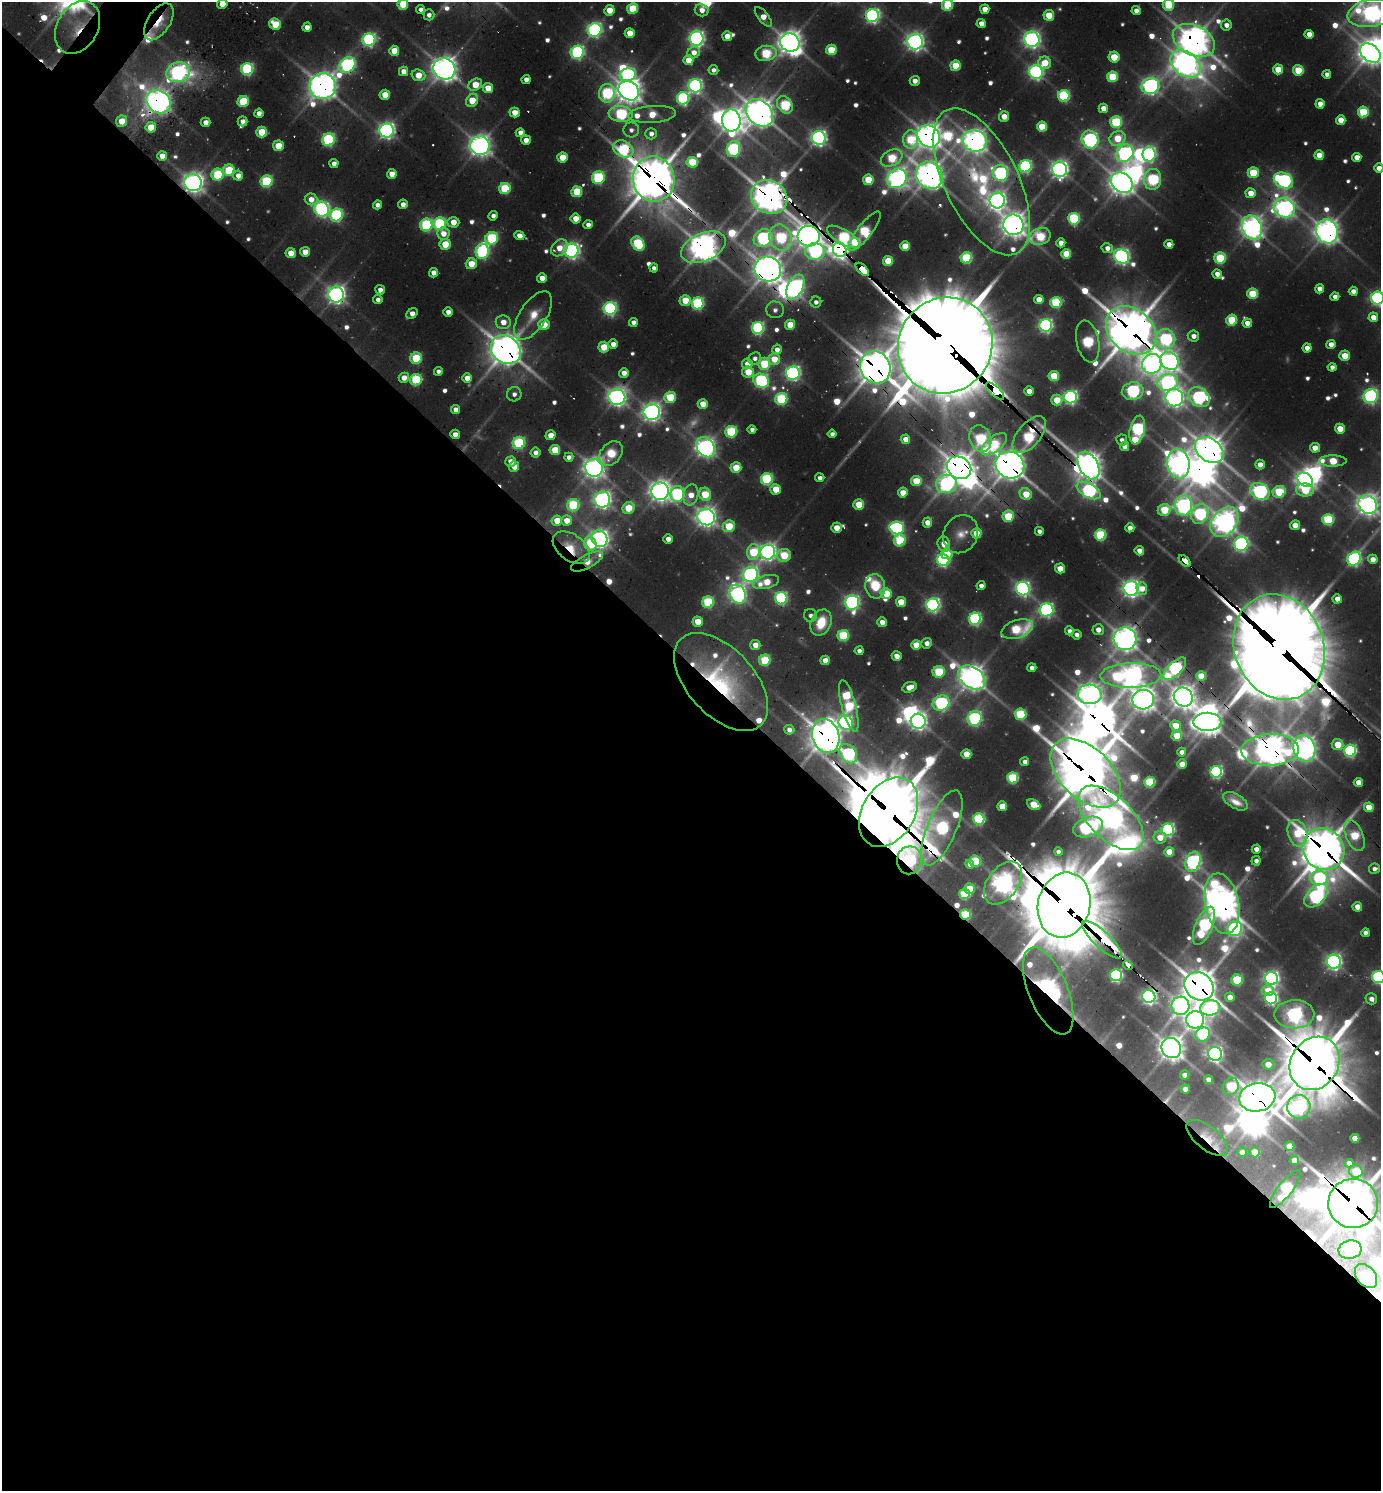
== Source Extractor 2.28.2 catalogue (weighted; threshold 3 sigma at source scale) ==
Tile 14 of 4 x 4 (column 2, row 4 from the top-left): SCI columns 1681-3059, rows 70-1558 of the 6039 x 6026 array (HDU 1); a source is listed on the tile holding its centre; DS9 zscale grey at full resolution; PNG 1383 x 1493 px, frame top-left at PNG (2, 2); each listed source drawn as its Kron ellipse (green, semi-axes under 4 px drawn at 4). Shown black and unused: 56% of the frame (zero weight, under 2 of 3 exposures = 4% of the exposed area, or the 3 px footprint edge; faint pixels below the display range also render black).
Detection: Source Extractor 2.28.2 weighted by HDU 2 'WHT'; one run over the whole footprint, this tile lists its part. Background 0.101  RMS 0.01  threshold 0.046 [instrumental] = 3 sigma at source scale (4.5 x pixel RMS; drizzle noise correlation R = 1.50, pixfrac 1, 0.05/0.05 arcsec/px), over >= 5 px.
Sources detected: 677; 36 too faint to see at this stretch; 25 inside a brighter object's white glare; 16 cosmic-ray / hot-pixel residue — neither listed nor drawn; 13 inside a brighter listed object's ellipse — not listed separately; of the other 587, all 500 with FLUX_AUTO >= 7.61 (the completeness limit of this list) listed and drawn (87 fainter detections not listed), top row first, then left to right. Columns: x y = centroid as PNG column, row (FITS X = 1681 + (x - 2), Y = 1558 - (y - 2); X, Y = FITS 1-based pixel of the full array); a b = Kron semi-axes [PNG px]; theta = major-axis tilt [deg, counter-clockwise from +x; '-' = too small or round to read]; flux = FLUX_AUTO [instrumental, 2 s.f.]
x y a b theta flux
222 4 5 4 - 29
403 4 5 5 - 64
947 5 6 5 - 120
1168 5 6 6 - 110
633 8 5 5 - 100
420 9 4 4 - 8.9
985 9 5 4 - 22
609 10 5 5 - 40
702 10 7 6 - 17
1136 11 4 4 - 14
1371 13 24 13 10 990
429 15 5 5 - 8.8
1049 15 5 5 - 61
872 16 6 6 - 560
763 17 12 5 -51 27
159 22 21 11 56 41
981 23 4 4 - 18
275 24 6 5 - 72
1226 25 5 5 - 14
78 27 28 20 60 39
307 27 4 4 - 15
595 30 7 6 - 580
630 33 5 5 - 39
1309 34 4 4 - 21
727 36 5 5 - 29
697 38 7 7 - 720
1032 39 8 7 - 850
369 40 6 6 - 400
1194 40 22 15 -25 2500
790 42 10 9 - 1700
915 42 8 7 - 950
831 50 5 5 - 91
394 51 5 5 - 43
577 52 7 6 - 410
694 52 6 5 - 20
766 53 11 7 6 140
1370 53 11 8 -38 1600
1114 57 5 5 - 61
688 60 5 5 - 43
1045 63 6 6 - 54
1186 64 16 11 -36 1600
347 65 9 7 44 470
955 66 5 5 - 81
247 69 6 6 - 280
444 69 11 10 - 1800
1278 69 5 5 - 54
713 70 5 5 - 7.8
1298 70 5 5 - 84
404 71 5 4 - 23
178 72 12 10 17 640
1036 72 7 6 - 600
1327 74 4 4 - 9.8
418 75 7 5 -18 39
628 75 8 6 14 400
1112 77 5 5 - 110
526 79 4 4 - 13
915 81 5 5 - 14
475 85 7 5 29 55
323 86 13 13 - 2000
695 86 7 6 - 540
1150 86 9 8 - 860
488 88 5 5 - 43
629 91 11 9 -35 1900
607 93 9 8 - 230
385 95 5 5 - 43
1064 96 6 6 - 240
683 98 6 6 - 290
472 100 7 5 54 49
243 101 5 5 - 130
159 102 13 11 -39 1700
1320 104 5 4 - 18
785 105 9 7 -55 190
1103 108 4 4 - 25
1363 112 5 5 - 130
259 113 4 4 - 13
514 113 5 5 - 31
759 113 15 12 -45 2300
621 114 12 8 -7 250
652 114 24 8 4 58
1004 116 5 5 - 30
731 120 11 9 -83 1700
1341 120 5 4 - 37
122 121 6 5 - 43
243 121 5 5 - 8.7
206 122 5 4 - 17
1116 122 6 6 - 170
151 127 5 5 - 54
1042 127 5 5 - 76
386 130 7 7 - 790
631 130 8 7 - 8.7
262 132 5 5 - 82
520 133 4 4 - 14
651 134 6 5 - 11
929 136 12 10 -46 1900
819 138 7 7 - 760
1117 138 8 7 - 66
910 139 9 7 -89 110
328 140 6 6 - 310
526 140 5 4 - 18
1090 140 9 8 - 660
975 141 12 10 -16 1500
278 146 5 5 - 51
480 146 9 9 - 1500
623 149 11 8 -27 190
733 149 8 6 75 330
1125 153 9 8 - 610
1149 154 7 6 - 450
1319 155 5 4 - 37
162 156 5 5 - 29
562 157 5 5 - 55
1357 157 4 4 - 24
892 158 11 7 29 110
692 162 5 5 - 100
334 163 4 4 - 12
1025 166 6 6 - 350
1379 168 4 4 - 18
1060 169 8 7 - 980
229 170 6 5 - 110
1000 173 8 7 - 470
1253 173 5 5 - 99
392 174 5 5 - 29
217 175 6 6 - 170
929 175 14 12 -51 2000
238 176 5 5 - 19
598 178 6 6 - 200
897 178 10 9 - 1200
654 179 22 21 - 5100
1153 179 10 8 84 220
868 180 5 5 - 79
266 181 6 5 - 210
1283 181 10 7 -27 560
982 182 80 36 -64 320
193 183 9 8 - 1300
1122 183 12 9 -39 1800
505 188 6 5 - 140
577 192 5 5 - 99
1251 193 5 5 - 34
769 197 19 16 -31 2900
311 199 6 6 - 23
997 200 8 7 - 970
403 204 5 4 - 14
377 205 4 4 - 11
1284 208 11 9 -24 1000
322 209 8 7 - 550
336 215 6 6 - 320
493 216 5 4 - 9
576 218 5 5 - 34
1074 219 6 5 - 220
453 222 6 5 - 30
440 224 6 6 - 250
426 225 6 6 - 250
588 225 4 4 - 11
1013 225 10 10 - 1800
1252 228 12 9 -67 1500
864 231 24 7 52 230
1327 231 12 11 - 1700
443 234 6 6 - 25
519 236 5 4 - 21
809 236 11 10 - 1700
1040 236 11 8 21 140
843 237 18 7 -30 260
492 238 6 6 - 210
763 238 10 8 31 390
781 238 13 11 -69 220
1061 243 4 4 - 21
445 244 5 5 - 64
638 244 8 6 -54 200
1169 244 4 4 - 17
905 246 5 5 - 51
703 247 23 14 23 2200
559 248 9 7 49 30
1107 248 6 5 - 13
840 250 7 6 - 1300
482 251 7 6 - 400
571 251 7 7 - 760
815 251 10 8 3 460
305 252 5 5 - 27
291 253 5 5 - 33
1066 254 5 5 - 62
1122 256 8 6 -36 750
966 258 5 5 - 170
1220 258 5 5 - 140
888 261 5 5 - 69
471 264 6 5 - 47
654 268 4 4 - 9
768 269 13 12 - 2400
862 269 8 4 -45 1400
434 273 5 4 - 18
1217 274 5 4 - 15
542 278 5 5 - 22
795 287 13 7 64 660
1320 289 4 4 - 20
380 290 5 5 - 8.9
1353 291 4 4 - 15
1253 294 5 5 - 96
336 295 8 8 - 1000
1335 297 4 4 - 11
1378 298 6 6 - 540
378 299 4 4 - 7.6
1039 299 4 4 - 26
685 300 5 5 - 49
816 302 5 5 - 8.9
1056 302 5 5 - 170
698 303 6 6 - 280
610 308 6 6 - 400
775 310 8 8 - 8.3
448 312 4 4 - 14
412 314 6 4 38 18
533 316 27 13 57 36
1373 317 5 5 - 26
1232 320 5 5 - 120
503 322 7 6 - 24
633 322 4 4 - 12
1247 323 5 4 - 21
544 325 5 5 - 53
790 325 5 5 - 52
1046 325 6 6 - 520
758 328 6 6 - 330
1131 330 27 21 -40 5300
1193 336 6 5 - 16
1166 339 10 9 - 320
1088 341 21 11 -78 230
613 344 5 5 - 16
1331 344 4 4 - 18
945 345 49 46 53 27000
604 347 5 5 - 57
1307 348 4 4 - 21
506 350 16 13 -38 2900
777 350 5 4 - 17
1345 356 5 5 - 42
416 358 6 5 - 130
755 358 6 6 - 9.7
774 359 6 6 - 46
1169 361 10 8 -37 880
747 364 5 5 - 24
764 364 6 6 - 130
1152 364 10 9 - 960
875 367 16 15 - 3100
1332 367 4 4 - 9.8
438 371 4 4 - 7.6
748 372 6 5 - 51
624 373 5 4 - 18
793 373 7 6 - 630
1054 376 5 5 - 83
404 378 5 5 - 19
467 378 5 4 - 25
416 380 6 5 - 160
761 381 8 6 -30 410
1167 382 10 8 13 590
995 391 11 5 -42 1900
1029 391 4 4 - 22
1133 391 11 8 13 400
514 394 7 7 - 9.6
1370 396 7 7 - 530
617 397 8 8 - 1100
670 397 6 5 - 100
1070 397 6 6 - 560
1199 397 11 9 -36 490
1174 398 9 8 - 1100
781 399 6 6 - 200
1057 400 5 5 - 55
703 404 5 5 - 30
455 410 4 4 - 13
652 412 8 8 - 1000
752 429 4 4 - 8.3
1340 429 5 5 - 42
1137 430 14 7 77 420
731 432 6 6 - 190
455 434 5 4 - 17
832 434 4 4 - 8.2
550 435 5 5 - 23
1029 435 22 11 50 250
905 439 5 5 - 25
980 439 14 10 -72 190
1122 440 5 5 - 9.3
519 443 6 6 - 220
994 444 15 7 39 150
1125 446 4 4 - 17
706 447 11 8 -57 1200
1315 448 5 5 - 27
555 450 5 5 - 71
1209 450 16 11 -38 2200
535 453 5 5 - 11
611 453 14 10 51 37
569 457 4 4 - 10
1333 461 14 5 1 82
511 462 5 5 - 23
1178 464 15 11 -81 1500
1010 465 14 13 - 2700
1260 465 5 4 - 19
1088 466 15 9 -60 2300
514 467 5 5 - 24
594 468 9 8 - 1400
736 468 5 5 - 60
959 468 13 10 -31 2500
820 478 4 4 - 11
767 479 6 6 - 240
1305 480 8 6 -35 1100
916 481 5 5 - 66
946 484 10 9 - 530
776 489 5 5 - 53
1089 490 13 7 -29 550
1305 490 9 6 -1 79
660 491 9 8 - 1500
1260 491 10 8 -31 620
1279 492 6 6 - 120
903 493 5 5 - 33
677 494 8 7 - 300
705 494 7 6 - 72
1026 494 6 5 - 47
691 495 11 7 76 29
602 500 8 8 - 930
573 505 6 6 - 190
859 505 5 5 - 69
1368 505 10 8 -43 1400
1183 506 10 8 87 780
628 508 6 5 - 70
1164 510 6 6 - 97
1200 514 10 8 67 290
1008 516 6 5 - 99
706 517 9 8 - 1200
1328 519 5 5 - 170
557 521 5 5 - 40
567 521 5 5 - 30
927 522 5 4 - 23
1225 522 17 12 51 1600
1295 525 5 5 - 29
729 526 6 5 - 90
837 528 5 5 - 27
897 528 7 6 - 380
1130 528 4 4 - 16
1039 531 4 4 - 9.3
976 533 5 5 - 48
961 534 20 17 62 26
1100 535 5 5 - 180
599 539 8 7 - 1000
668 539 4 4 - 16
900 540 6 6 - 140
590 544 7 6 - 91
944 544 8 6 -75 38
1241 544 7 7 - 490
571 548 21 13 -37 51
1139 551 5 4 - 20
753 552 8 6 78 110
768 552 7 7 - 830
947 554 6 5 - 55
784 555 7 6 - 91
1354 559 7 6 - 500
1373 559 5 4 - 18
943 560 6 6 - 390
587 561 17 6 27 37
1185 561 7 4 -42 100
1060 568 5 5 - 30
750 575 8 7 - 680
766 582 13 6 15 58
875 586 12 10 -78 60
981 586 4 4 - 12
1131 588 7 7 - 990
1023 589 7 6 - 630
1142 589 6 5 - 24
886 593 5 5 - 78
738 594 10 7 -60 880
781 598 6 6 - 310
1337 599 4 4 - 24
708 602 6 5 - 180
852 602 7 7 - 620
901 602 5 5 - 47
933 605 6 6 - 600
1046 610 7 6 - 500
810 615 6 6 - 7.7
975 619 6 6 - 360
698 622 5 5 - 43
882 622 5 4 - 21
821 623 14 10 65 60
1017 629 16 9 18 140
1098 630 6 5 - 17
1069 631 4 4 - 8.6
1077 635 5 4 - 9.2
843 636 5 5 - 150
1125 639 11 11 - 1700
927 643 5 5 - 14
755 645 5 5 - 22
916 645 5 5 - 49
1279 647 54 44 -69 16000
859 651 4 4 - 9.1
897 656 5 4 - 17
765 660 6 5 - 130
825 660 5 5 - 31
1032 668 4 4 - 12
1175 669 15 6 44 450
939 672 6 6 - 130
1131 675 30 12 1 1600
1201 676 5 5 - 57
972 678 15 10 -35 2000
721 682 59 33 -47 260
909 687 7 5 18 23
1090 694 12 9 -5 1400
1183 697 10 9 - 1700
1143 700 11 10 - 1700
941 703 9 7 26 390
849 706 26 7 -75 330
1020 714 6 5 - 150
975 718 7 7 - 400
918 721 7 7 - 930
1207 722 14 9 -1 1900
846 723 7 7 - 420
1176 726 5 5 - 37
789 730 5 5 - 11
826 736 17 13 -73 2800
1177 736 5 5 - 60
1338 745 6 5 - 54
1304 748 13 11 -73 1800
1270 750 29 16 2 2900
1350 751 6 6 - 350
1182 752 4 4 - 12
848 754 10 8 -52 330
966 754 5 5 - 42
1025 762 4 4 - 11
1182 764 5 4 - 25
1216 772 6 5 - 380
1086 773 42 25 -44 6200
1013 778 5 5 - 160
1150 782 5 5 - 130
1358 782 4 4 - 30
1236 801 13 7 -30 17
1034 805 7 5 -26 56
1002 806 5 5 - 35
1369 807 5 5 - 40
889 812 37 26 59 9700
1111 818 41 21 -44 2100
979 819 5 5 - 230
1088 827 15 9 20 500
942 828 40 14 67 410
1168 829 6 6 - 440
1297 833 13 9 -73 100
1354 835 16 8 -67 100
1160 837 6 5 - 30
1256 849 4 4 - 15
1324 849 21 20 - 4300
1058 852 4 4 - 8.8
1169 852 5 5 - 42
909 860 14 12 80 280
975 861 5 5 - 120
1256 861 5 4 - 9.9
1193 862 10 7 69 740
970 864 4 4 - 11
1374 869 6 5 - 9.6
1319 878 9 7 -5 280
1003 883 24 15 53 1500
969 889 5 5 - 46
964 894 5 5 - 140
1316 896 14 8 44 640
1222 904 31 17 -79 3100
1064 905 33 26 76 12000
1357 907 5 4 - 24
965 914 5 5 - 140
1204 926 20 8 68 360
1235 929 8 7 - 510
1365 933 4 4 - 9.8
1102 940 26 8 -43 1400
1334 962 7 7 - 820
1128 965 5 3 - 55
1116 975 6 6 - 360
1378 977 6 6 - 360
1271 979 7 6 - 760
1237 980 6 5 - 130
1199 986 15 13 -40 3300
1268 990 6 5 - 27
1048 991 46 19 -68 1500
1149 996 7 6 - 750
1230 997 5 4 - 22
1271 998 6 6 - 410
1371 999 6 5 - 15
1180 1006 9 9 - 810
1210 1008 10 7 7 430
1294 1014 20 14 1 770
1195 1020 9 8 - 1100
1203 1034 8 6 37 180
1171 1048 10 9 - 1900
1215 1054 7 7 - 670
1315 1063 28 24 58 7400
1268 1064 6 5 - 24
1184 1075 5 4 - 12
1208 1080 5 4 - 15
1231 1086 9 7 68 130
1185 1089 5 4 - 16
1257 1097 18 14 10 3200
1299 1107 12 11 - 570
1207 1138 25 11 -38 26
1355 1138 4 4 - 27
1290 1146 5 4 - 40
1242 1152 4 4 - 15
1255 1152 5 5 - 53
1294 1160 5 4 - 25
1349 1163 4 4 - 11
1356 1171 7 6 - 68
1285 1189 23 7 52 200
1353 1203 25 24 - 5800
1350 1250 11 9 11 250
1366 1276 13 9 -51 87
Overlapping masked pixels (flux is a lower limit): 76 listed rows (the first 20) at x y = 159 22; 78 27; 1194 40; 1186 64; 347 65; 1036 72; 323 86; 159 102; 759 113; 386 130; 929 136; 975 141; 623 149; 929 175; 897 178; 654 179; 982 182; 193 183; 769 197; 1013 225
Isophote crosses this tile's border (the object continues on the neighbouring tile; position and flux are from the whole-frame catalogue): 13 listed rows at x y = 222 4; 403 4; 947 5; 1168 5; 1371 13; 1370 53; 1379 168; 1378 298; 1370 396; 1368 505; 1279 647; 1378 977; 1353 1203